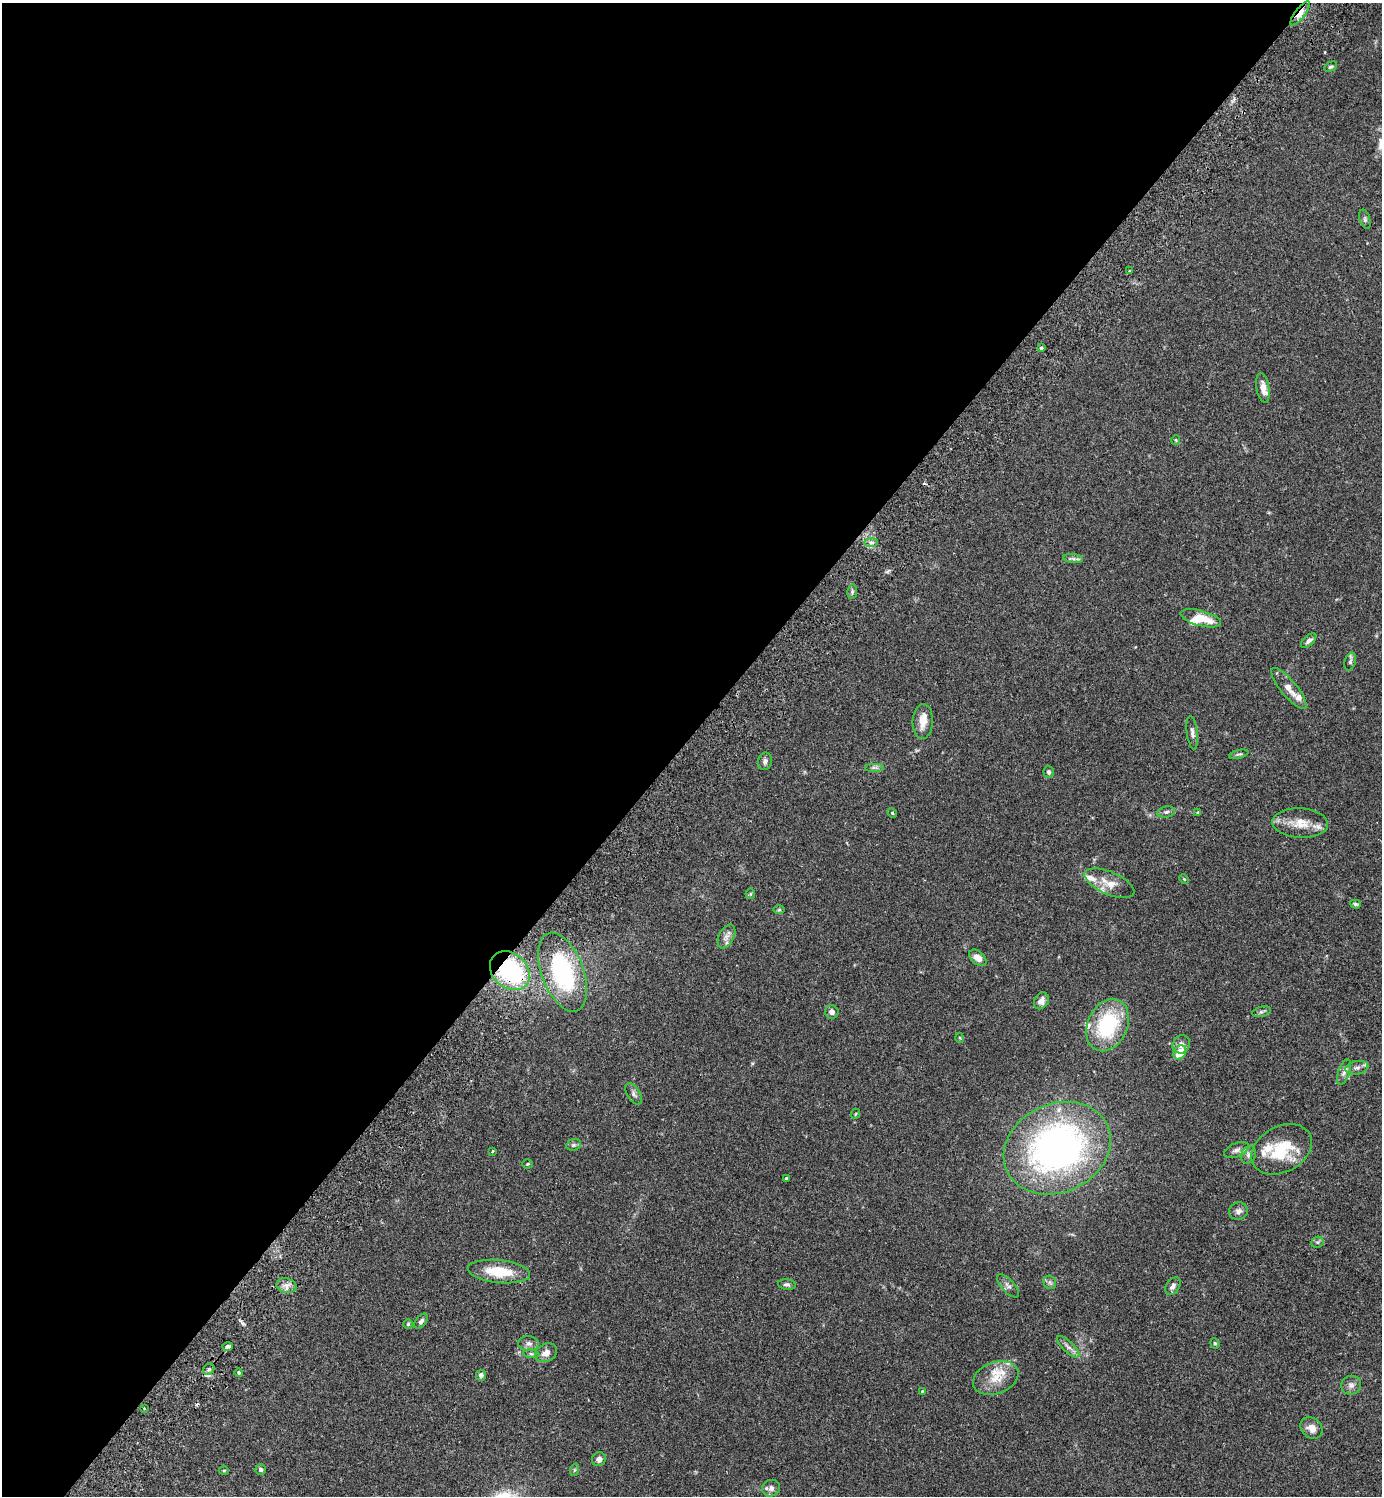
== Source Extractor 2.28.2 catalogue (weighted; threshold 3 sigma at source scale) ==
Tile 5 of 4 x 4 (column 1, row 2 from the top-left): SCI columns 345-1724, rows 3031-4524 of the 6070 x 6063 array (HDU 1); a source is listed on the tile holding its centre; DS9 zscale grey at full resolution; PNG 1384 x 1498 px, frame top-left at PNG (2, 3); each listed source drawn as its Kron ellipse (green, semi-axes under 4 px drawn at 4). Shown black and unused: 49% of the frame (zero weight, under 2 of 3 exposures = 3% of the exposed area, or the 3 px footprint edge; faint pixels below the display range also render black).
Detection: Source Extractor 2.28.2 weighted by HDU 2 'WHT'; one run over the whole footprint, this tile lists its part. Background 0.0961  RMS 0.0058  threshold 0.026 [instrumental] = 3 sigma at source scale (4.5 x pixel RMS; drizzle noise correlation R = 1.50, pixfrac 1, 0.05/0.05 arcsec/px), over >= 5 px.
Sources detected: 90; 1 inside a brighter object's white glare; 1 cosmic-ray / hot-pixel residue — neither listed nor drawn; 7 inside a brighter listed object's ellipse — not listed separately; the other 81 listed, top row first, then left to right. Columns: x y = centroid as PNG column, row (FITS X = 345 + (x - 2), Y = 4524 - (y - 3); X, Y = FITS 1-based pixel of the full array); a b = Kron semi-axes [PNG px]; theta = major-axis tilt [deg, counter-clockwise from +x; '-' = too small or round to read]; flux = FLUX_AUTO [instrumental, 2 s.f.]
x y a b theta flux
1300 13 15 5 53 8.5
1331 67 7 4 28 1
1365 219 10 5 -73 1.3
1129 271 2 2 - 0.53
1041 348 4 3 - 2
1263 388 15 6 -81 4.9
1176 440 5 3 - 0.49
871 542 7 4 0 1.3
1073 558 10 4 -7 1.5
852 592 7 5 80 1
1201 618 21 7 -15 11
1309 641 9 5 42 1.8
1350 661 9 5 73 1.4
1289 688 26 8 -50 6.5
923 722 17 10 87 6
1192 733 17 5 -83 2.3
1239 754 10 4 14 1.1
765 761 9 7 77 2
874 767 10 4 0 1.6
1049 772 6 5 - 1.1
1166 812 9 5 10 1.4
892 813 5 4 - 0.6
1198 813 4 4 - 0.58
1300 823 28 15 -3 10
1184 879 5 4 - 0.56
1109 883 27 11 -23 7.8
750 894 5 5 - 0.66
1355 904 5 4 - 0.92
779 910 6 4 1 0.75
726 937 13 7 63 3.2
978 958 10 6 -43 5
510 971 22 17 -42 62
563 972 41 21 -69 55
1041 1001 9 7 57 2.8
832 1012 7 6 - 2.4
1261 1012 10 5 14 1.3
1108 1025 27 20 65 42
960 1038 5 3 - 0.49
1181 1044 9 8 - 2.9
1180 1052 7 6 - 9.7
1357 1068 11 6 11 2.5
1344 1072 13 6 72 2.5
634 1094 12 6 -58 1.9
855 1114 5 3 - 0.46
574 1145 7 5 20 1.2
1057 1148 55 44 25 200
1282 1149 32 23 28 25
1236 1150 13 7 24 2.6
493 1151 4 3 - 0.59
1248 1155 9 7 65 2
527 1164 5 4 - 0.62
786 1179 3 3 - 1
1238 1211 9 8 - 2.4
1317 1242 6 5 - 1
499 1272 31 11 -6 17
1050 1282 7 6 - 1.3
787 1284 9 5 -7 1.3
286 1286 10 7 -15 3
1008 1286 15 6 -48 2.3
1173 1286 10 6 56 2.3
421 1321 9 5 50 1.6
408 1324 5 5 - 0.78
1215 1343 5 4 - 0.78
528 1344 10 7 -3 2.3
227 1346 5 3 - 2
1068 1347 14 5 -43 2.5
546 1353 12 8 27 4
531 1354 8 4 -8 1
209 1369 6 5 - 1.7
239 1372 4 3 - 0.71
481 1375 5 5 - 1.8
996 1378 23 15 21 12
1351 1385 10 9 - 2.5
922 1391 4 4 - 0.46
144 1408 3 3 - 0.62
1312 1428 12 9 -43 5.4
599 1459 7 6 - 2.7
261 1470 5 5 - 1.3
574 1470 6 4 71 0.75
224 1471 5 3 - 0.56
771 1488 9 8 - 2.8
Overlapping masked pixels (flux is a lower limit): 2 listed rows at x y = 1300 13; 510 971